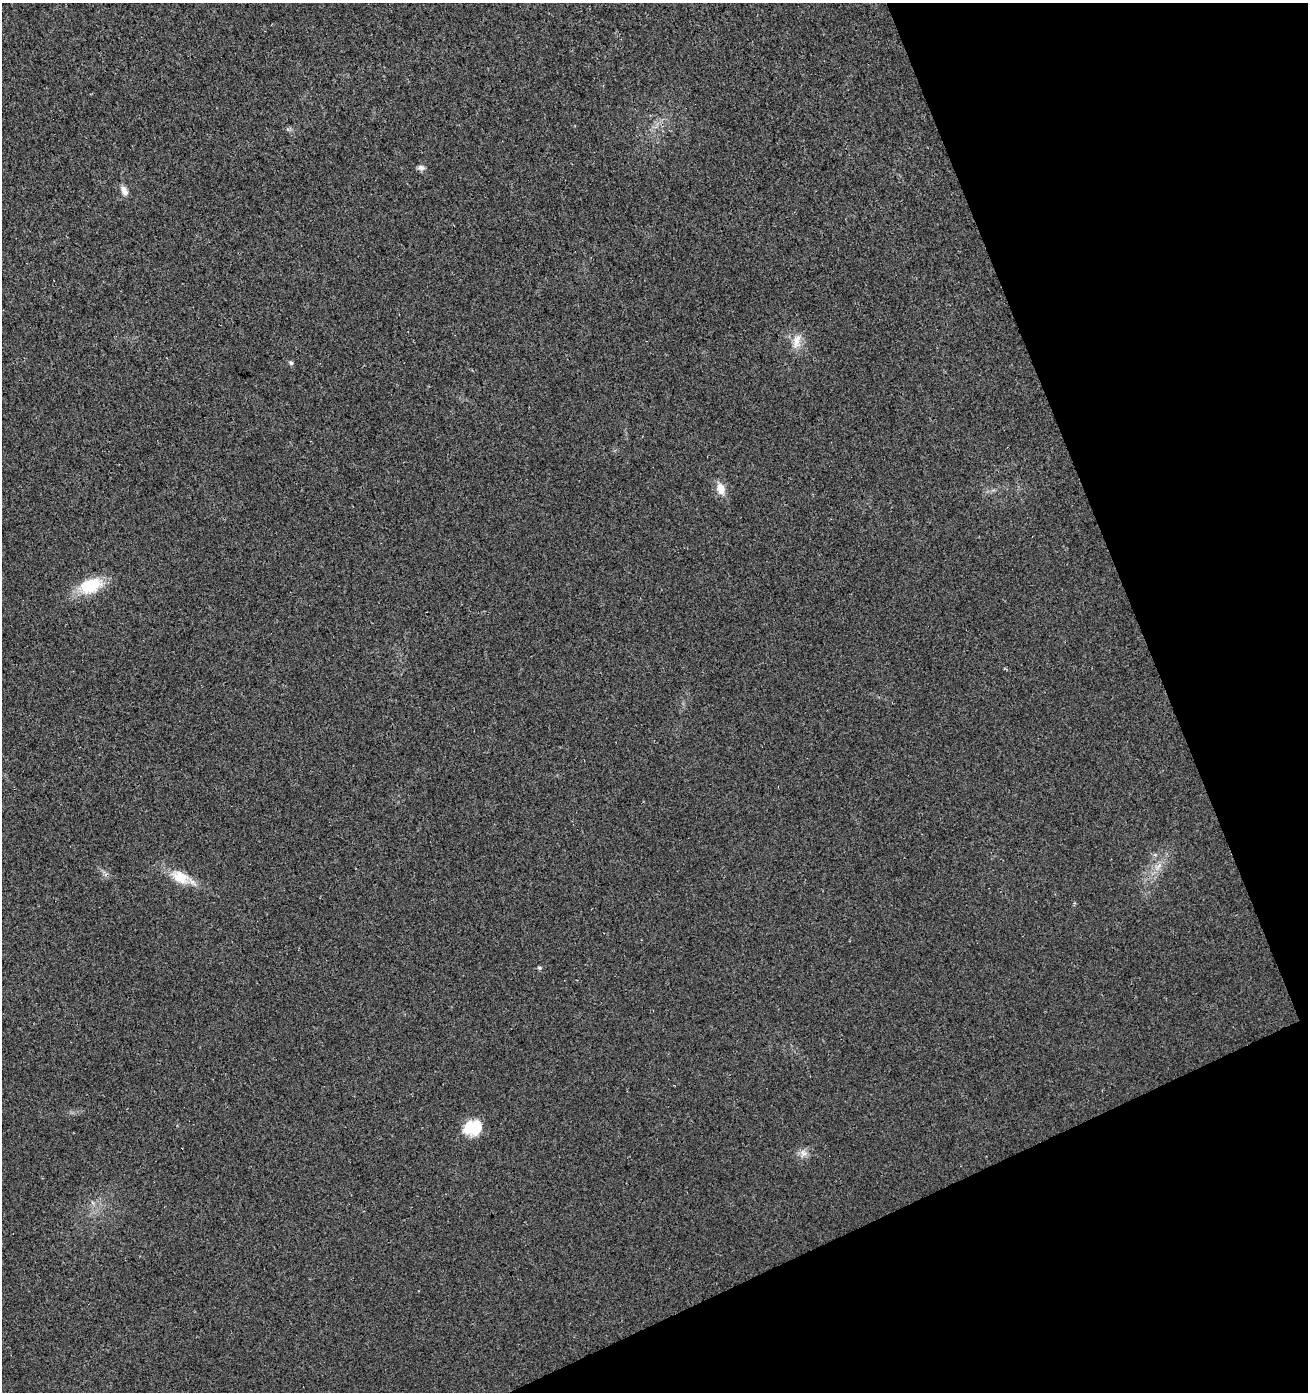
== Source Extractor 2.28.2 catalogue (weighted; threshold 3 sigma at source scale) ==
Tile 12 of 4 x 4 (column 4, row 3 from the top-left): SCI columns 4082-5387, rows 1445-2834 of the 5495 x 5671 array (HDU 1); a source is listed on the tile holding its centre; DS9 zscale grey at full resolution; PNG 1310 x 1394 px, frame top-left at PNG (2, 3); no overlay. Shown black and unused: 20% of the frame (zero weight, under 3 of 4 exposures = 5% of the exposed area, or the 3 px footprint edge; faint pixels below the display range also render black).
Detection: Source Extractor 2.28.2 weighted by HDU 2 'WHT'; one run over the whole footprint, this tile lists its part. Background 0.0153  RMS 0.0066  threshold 0.0296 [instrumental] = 3 sigma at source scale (4.5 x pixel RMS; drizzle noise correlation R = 1.50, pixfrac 1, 0.0396/0.0396 arcsec/px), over >= 5 px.
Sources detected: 12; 1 cosmic-ray / hot-pixel residue — not listed; the other 11 listed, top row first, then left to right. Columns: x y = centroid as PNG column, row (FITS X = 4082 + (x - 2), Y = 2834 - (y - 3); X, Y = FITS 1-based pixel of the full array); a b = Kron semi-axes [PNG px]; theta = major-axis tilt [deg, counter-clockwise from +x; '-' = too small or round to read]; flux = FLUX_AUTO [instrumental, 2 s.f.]
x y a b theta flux
421 168 9 7 -3 2.3
124 191 14 7 -67 3.6
796 341 19 10 81 7.2
291 363 6 5 - 1.5
721 489 13 9 -77 7.4
90 586 24 14 20 28
1158 866 12 5 48 3.9
180 877 26 16 -26 14
539 968 6 5 - 1.1
472 1128 22 16 16 17
803 1153 11 9 -73 3.8